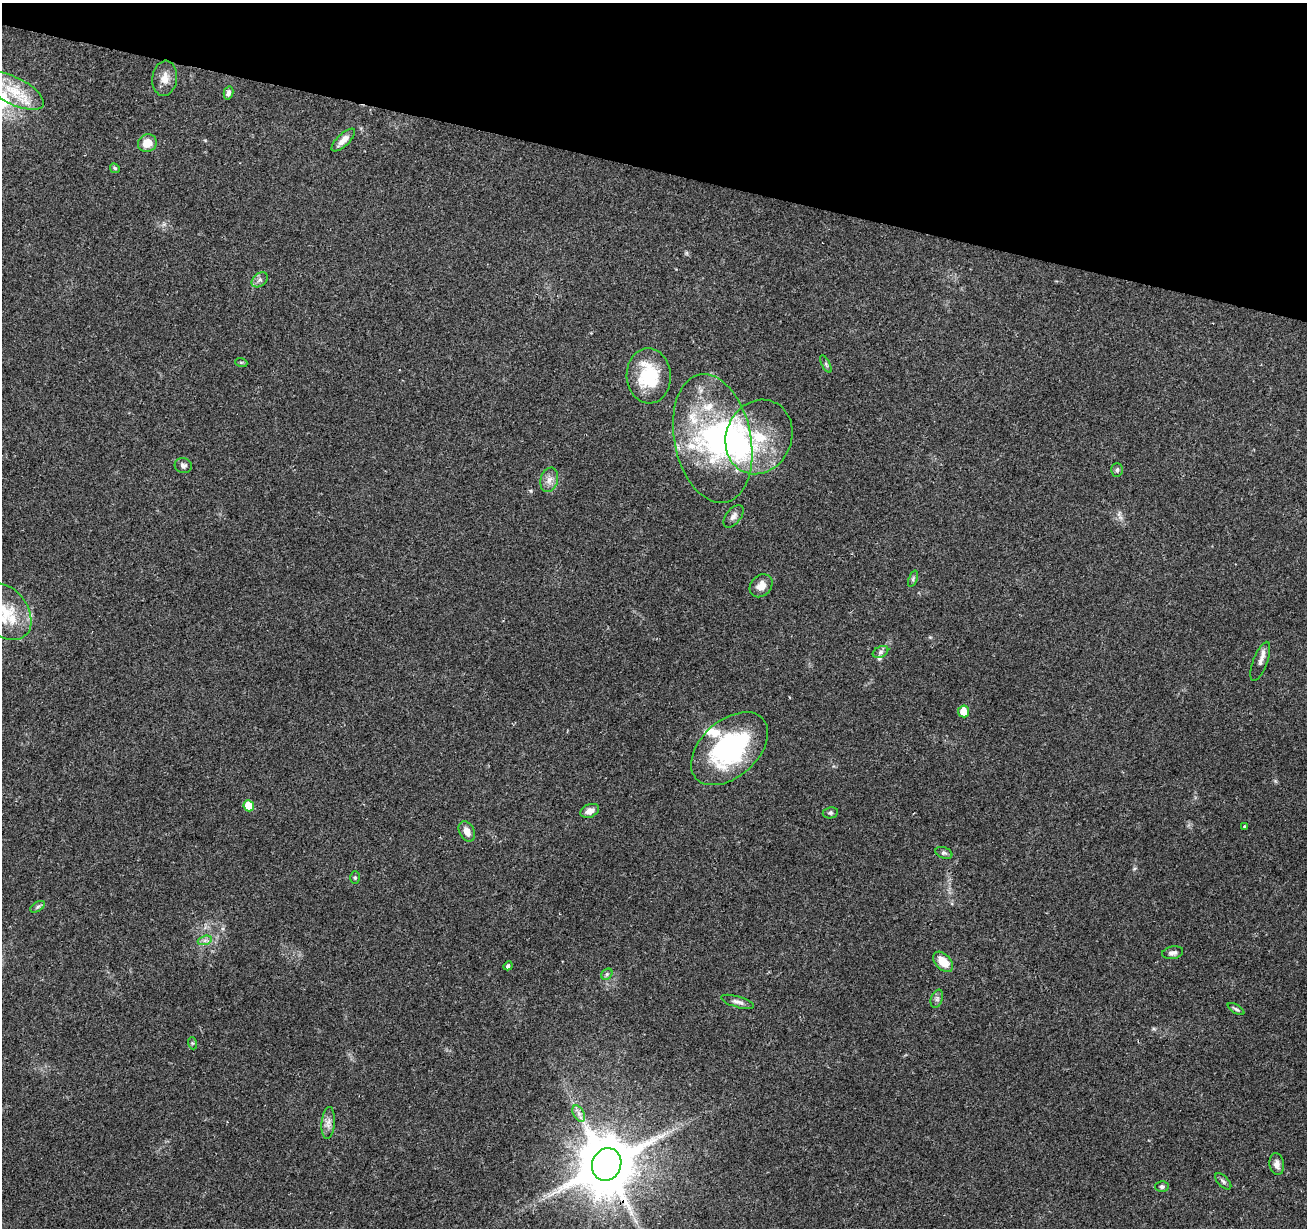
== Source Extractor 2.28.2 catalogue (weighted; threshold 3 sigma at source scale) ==
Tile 2 of 4 x 4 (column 2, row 1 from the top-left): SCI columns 1307-2611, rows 3896-5121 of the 5230 x 5403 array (HDU 1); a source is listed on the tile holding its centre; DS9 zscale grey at full resolution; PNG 1309 x 1230 px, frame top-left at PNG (2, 3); each listed source drawn as its Kron ellipse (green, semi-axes under 4 px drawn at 4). Shown black and unused: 14% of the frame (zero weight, under 2 of 3 exposures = <1% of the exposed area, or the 3 px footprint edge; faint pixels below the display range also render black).
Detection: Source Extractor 2.28.2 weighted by HDU 2 'WHT'; one run over the whole footprint, this tile lists its part. Background 0.0965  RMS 0.0063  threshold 0.0282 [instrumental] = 3 sigma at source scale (4.5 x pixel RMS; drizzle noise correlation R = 1.50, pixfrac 1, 0.0396/0.0396 arcsec/px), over >= 5 px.
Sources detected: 55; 3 inside a brighter object's white glare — neither listed nor drawn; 6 inside a brighter listed object's ellipse — not listed separately; the other 46 listed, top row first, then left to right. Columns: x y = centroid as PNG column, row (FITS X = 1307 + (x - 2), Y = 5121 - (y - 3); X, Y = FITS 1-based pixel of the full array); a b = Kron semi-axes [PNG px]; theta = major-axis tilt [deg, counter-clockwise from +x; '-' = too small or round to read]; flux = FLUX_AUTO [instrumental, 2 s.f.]
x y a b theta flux
165 78 18 12 82 6.5
13 90 34 13 -27 21
228 93 6 4 76 2
343 140 15 6 43 4.6
147 143 9 8 - 8.5
115 168 5 4 - 0.83
260 280 9 6 41 2
241 362 6 4 -18 0.82
826 364 9 4 -61 1.1
649 376 28 22 -87 32
759 437 38 32 67 35
713 439 65 38 -78 98
183 466 9 7 -18 2.1
1117 470 7 5 88 1.3
549 480 12 8 74 4
733 516 13 7 52 2.8
913 579 8 4 68 1.2
761 586 13 10 46 5.4
4 611 32 22 -50 25
880 652 8 5 28 1.8
1260 661 20 7 70 3.8
964 711 6 5 - 8.3
729 749 45 28 42 81
249 806 5 5 - 14
590 811 10 6 24 3.7
830 813 7 5 10 1.3
1244 826 3 3 - 1.4
467 831 11 7 -64 4.4
944 853 9 5 -21 1.4
355 878 6 4 -89 0.91
37 907 8 4 32 1.3
205 940 7 4 18 1.6
1173 953 11 6 12 2.4
943 962 12 7 -46 9.9
508 966 5 3 - 1.7
607 974 6 5 - 1.1
937 999 9 5 71 1.7
738 1002 17 5 -16 2.8
1236 1009 9 4 -32 1.2
192 1043 6 4 -71 0.79
579 1114 9 5 -59 2.3
328 1123 16 6 85 3.7
607 1164 16 14 67 4600
1277 1164 11 7 -81 3
1223 1181 10 5 -45 1.5
1162 1186 6 5 - 1.4
Overlapping masked pixels (flux is a lower limit): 1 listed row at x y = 607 1164
Isophote crosses this tile's border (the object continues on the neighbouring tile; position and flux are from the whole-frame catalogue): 1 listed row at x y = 4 611